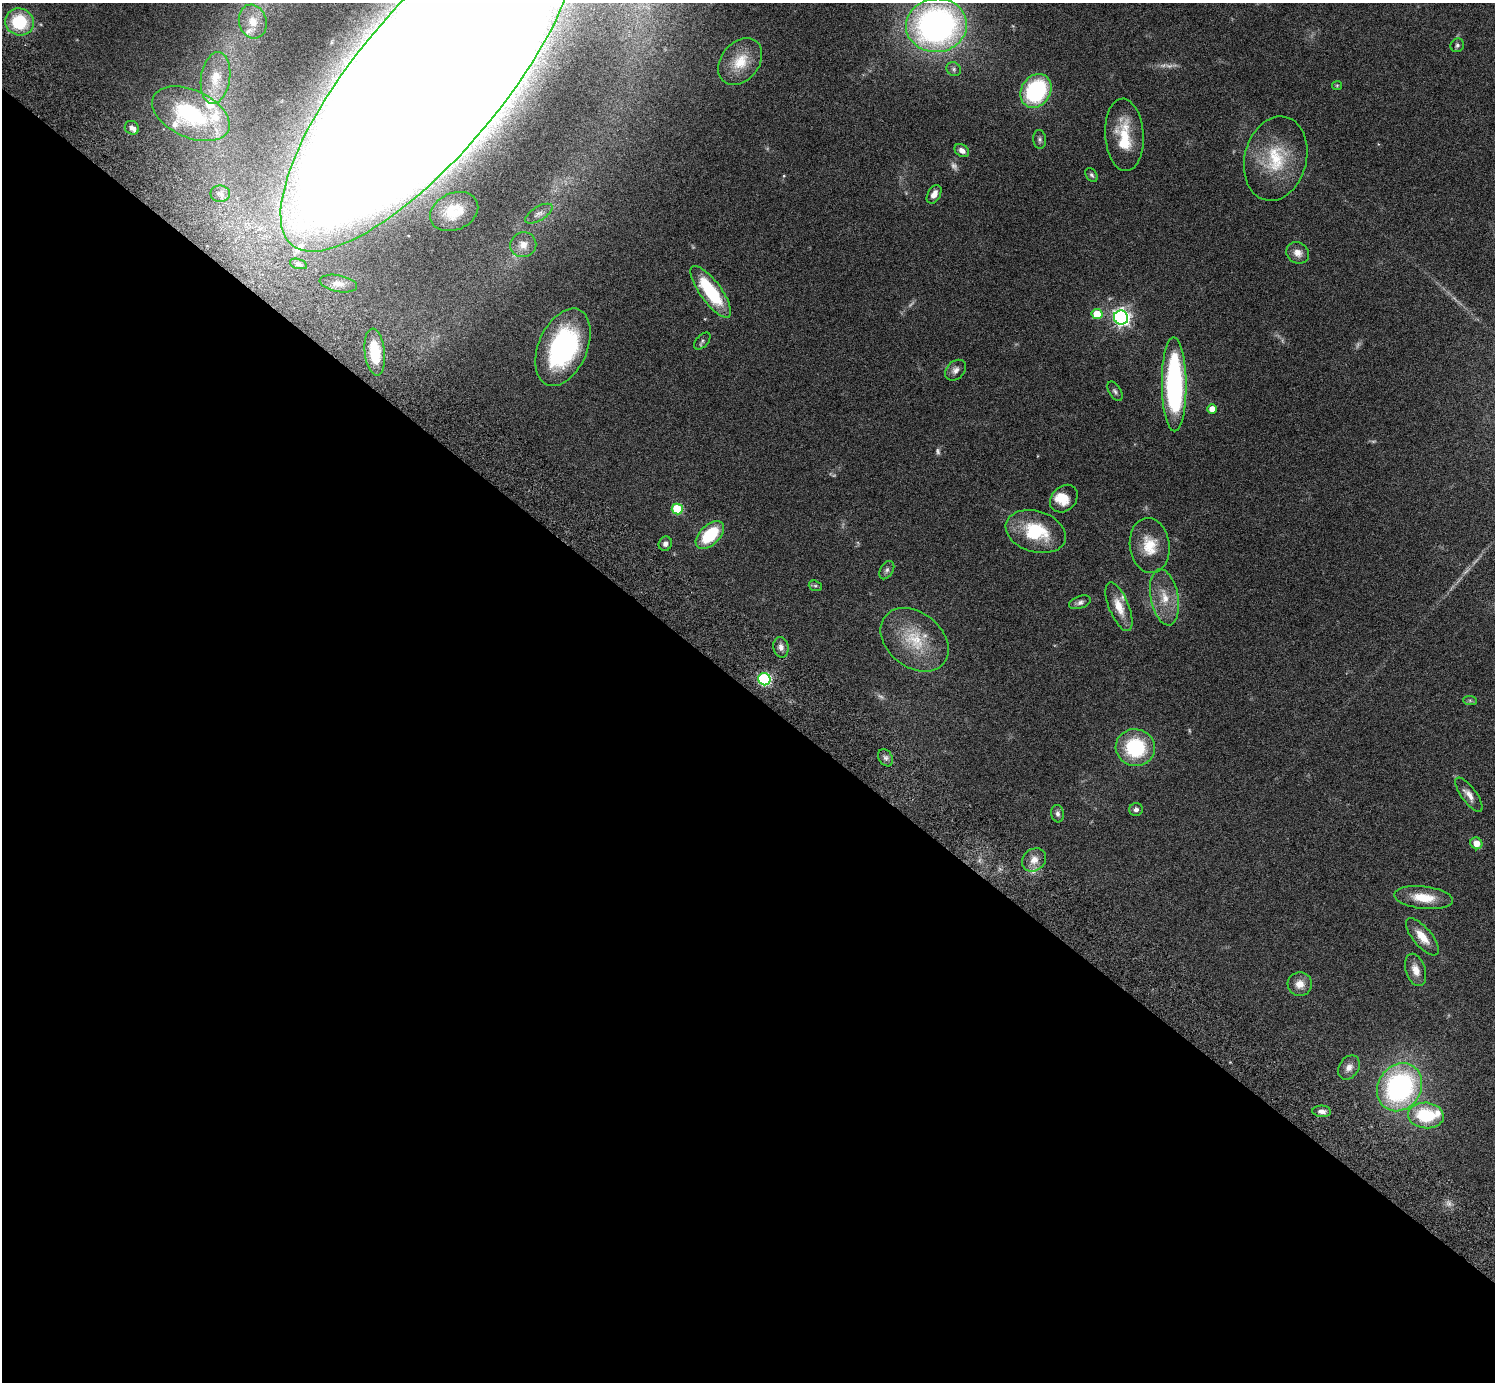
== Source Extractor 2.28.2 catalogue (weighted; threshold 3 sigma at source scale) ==
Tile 14 of 4 x 4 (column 2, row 4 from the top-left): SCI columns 1539-3031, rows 347-1726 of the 6059 x 6069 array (HDU 1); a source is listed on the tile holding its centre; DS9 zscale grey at full resolution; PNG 1497 x 1384 px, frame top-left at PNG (2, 3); each listed source drawn as its Kron ellipse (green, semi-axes under 4 px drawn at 4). Shown black and unused: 50% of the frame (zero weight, under 3 of 6 exposures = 3% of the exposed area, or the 3 px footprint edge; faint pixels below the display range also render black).
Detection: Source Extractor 2.28.2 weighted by HDU 2 'WHT'; one run over the whole footprint, this tile lists its part. Background 0.0836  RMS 0.0047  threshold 0.0192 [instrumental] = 3 sigma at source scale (4.09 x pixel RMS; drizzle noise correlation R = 1.36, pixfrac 0.8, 0.05/0.05 arcsec/px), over >= 5 px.
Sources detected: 89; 12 too faint to see at this stretch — neither listed nor drawn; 12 inside a brighter listed object's ellipse — not listed separately; the other 65 listed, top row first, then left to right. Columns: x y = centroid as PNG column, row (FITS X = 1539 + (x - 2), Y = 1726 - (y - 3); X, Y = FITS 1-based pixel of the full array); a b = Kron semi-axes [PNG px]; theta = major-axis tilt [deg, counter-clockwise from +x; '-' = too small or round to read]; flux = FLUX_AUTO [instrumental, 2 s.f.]
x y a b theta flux
253 21 17 13 -74 7.4
19 22 14 13 - 23
936 25 30 27 7 180
1457 45 7 6 - 1.1
740 62 26 19 51 11
954 69 8 6 -39 1.2
215 78 26 14 81 9
429 80 214 73 50 7300
1337 85 5 4 - 0.46
1036 91 18 14 57 46
191 114 41 23 -24 43
132 128 7 6 - 1.8
1124 135 36 19 -86 16
1040 139 9 6 -84 1.2
962 150 8 6 -36 2.4
1276 159 43 31 76 25
1092 175 7 5 -57 0.93
220 194 9 8 - 2.1
934 194 10 6 61 3
454 212 25 18 24 13
539 214 15 7 31 1.9
523 245 13 12 - 4
1298 253 12 10 -32 3.7
298 264 9 5 -15 1.2
338 284 19 8 -10 3.3
711 292 31 10 -54 27
1097 314 5 5 - 12
1121 318 7 7 - 160
702 341 10 6 47 1
563 347 41 24 67 74
375 352 23 10 -84 17
955 370 12 8 46 2.2
1174 384 47 12 -89 88
1115 391 11 6 -58 1.2
1212 409 5 4 - 4.4
1064 499 15 12 45 7.3
677 509 5 5 - 23
1036 532 31 20 -17 24
710 535 17 10 44 20
665 544 7 6 - 1.7
1150 546 27 20 -83 12
887 570 10 6 58 1.3
815 586 7 5 -19 0.73
1164 597 28 14 -79 9.9
1080 602 11 6 18 1.6
1119 607 26 10 -68 7
915 640 38 27 -38 22
781 647 10 7 -78 2.5
764 679 6 6 - 61
1470 700 7 4 -1 0.8
1135 748 20 18 -15 30
886 758 9 6 -57 1.3
1469 795 20 7 -54 3.5
1136 810 6 6 - 1.5
1058 814 9 6 -81 1.5
1476 843 6 5 - 5.1
1034 860 13 10 41 4.3
1423 898 29 11 -6 11
1422 937 23 9 -50 6.9
1416 970 16 9 -72 4.6
1300 984 12 12 - 4.5
1349 1067 13 9 55 3.1
1399 1087 25 21 55 92
1322 1111 9 6 -3 2.1
1426 1115 18 13 -6 24
Isophote crosses this tile's border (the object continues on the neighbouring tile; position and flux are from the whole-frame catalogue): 1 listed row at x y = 429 80